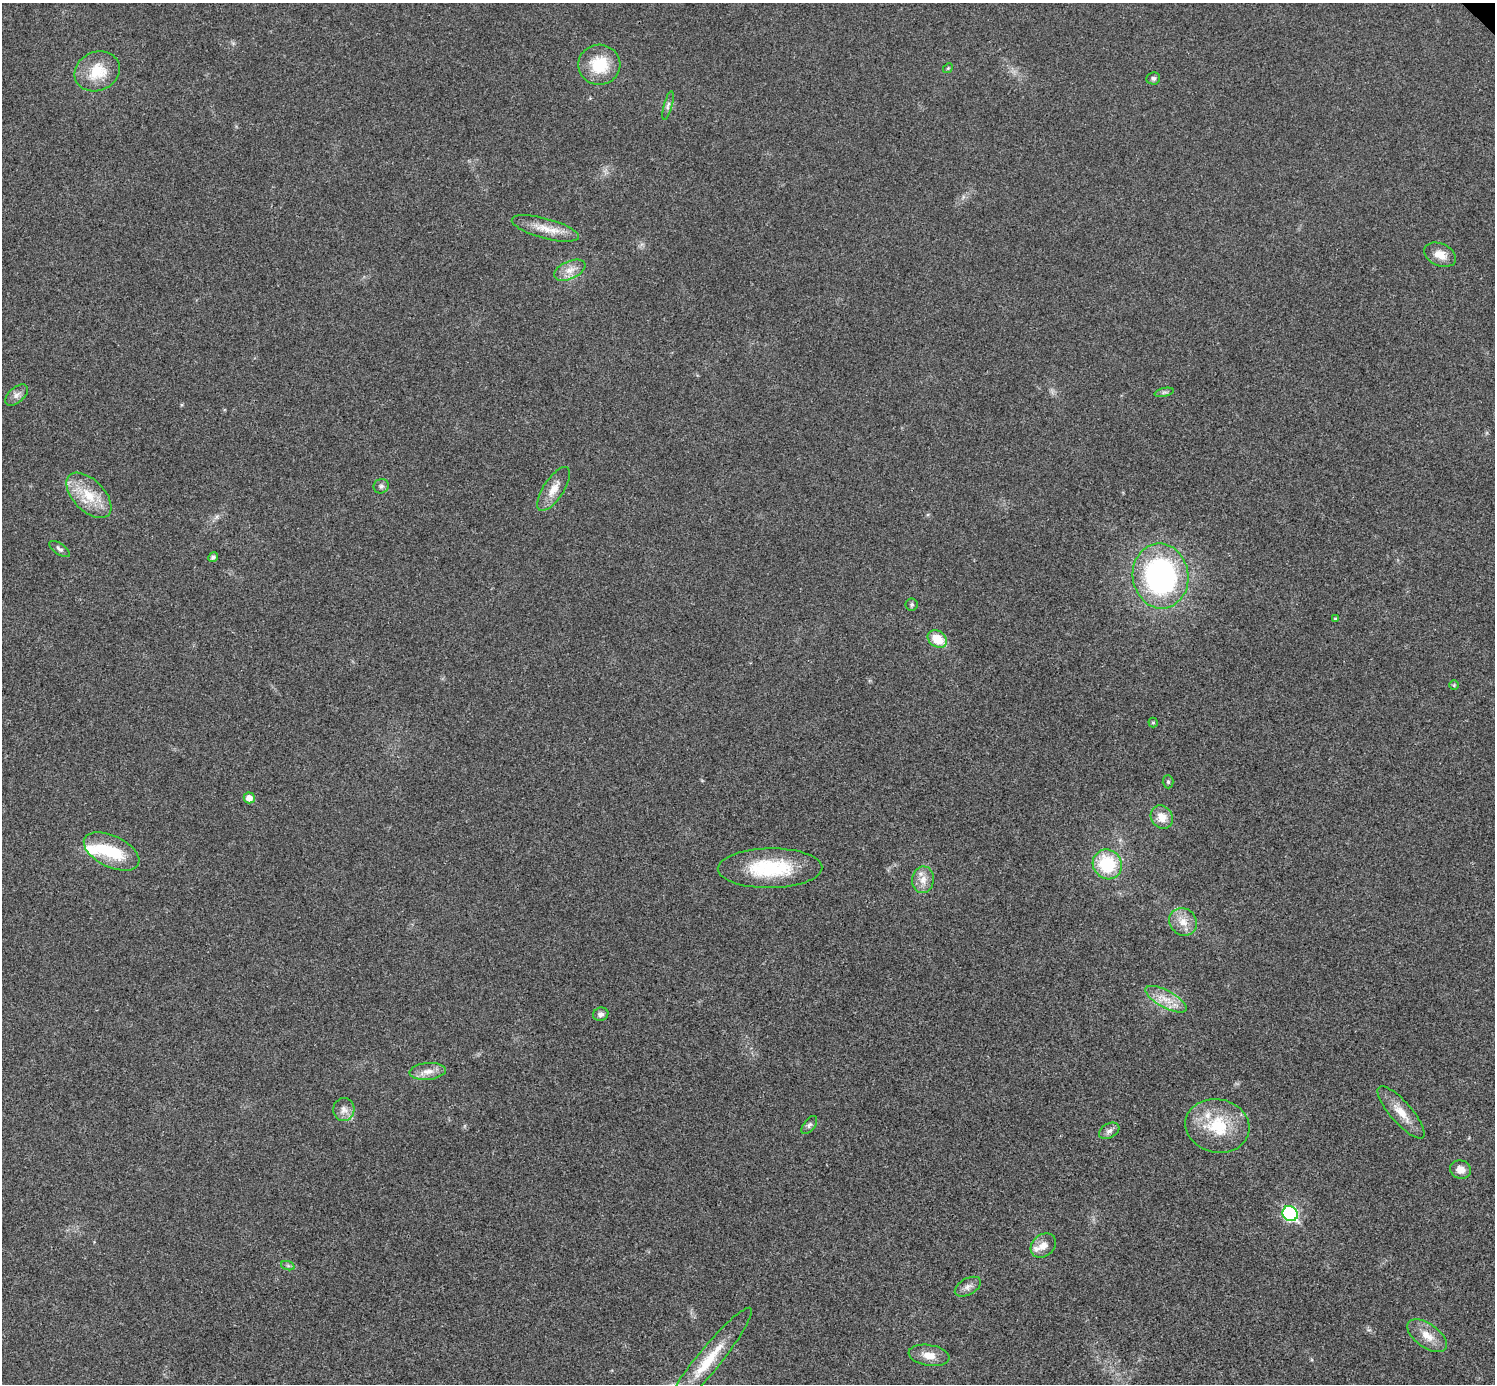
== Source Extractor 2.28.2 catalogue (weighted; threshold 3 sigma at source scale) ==
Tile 7 of 4 x 4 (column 3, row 2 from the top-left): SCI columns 2994-4486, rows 3063-4444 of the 5983 x 5983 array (HDU 1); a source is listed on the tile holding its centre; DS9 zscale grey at full resolution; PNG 1497 x 1386 px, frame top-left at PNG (2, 3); each listed source drawn as its Kron ellipse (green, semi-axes under 4 px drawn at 4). Shown black and unused: <1% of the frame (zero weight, under 3 of 4 exposures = <1% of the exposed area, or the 3 px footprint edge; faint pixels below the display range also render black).
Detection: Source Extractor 2.28.2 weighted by HDU 2 'WHT'; one run over the whole footprint, this tile lists its part. Background 0.0218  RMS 0.0056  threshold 0.0251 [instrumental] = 3 sigma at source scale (4.5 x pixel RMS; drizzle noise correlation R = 1.50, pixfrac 1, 0.05/0.05 arcsec/px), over >= 5 px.
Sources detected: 49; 2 inside a brighter object's white glare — neither listed nor drawn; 2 inside a brighter listed object's ellipse — not listed separately; the other 45 listed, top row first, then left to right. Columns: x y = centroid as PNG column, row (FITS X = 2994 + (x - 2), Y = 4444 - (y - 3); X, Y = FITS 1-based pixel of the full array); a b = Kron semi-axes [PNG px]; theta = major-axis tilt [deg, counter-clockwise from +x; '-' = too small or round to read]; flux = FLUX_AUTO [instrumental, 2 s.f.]
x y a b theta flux
599 65 21 20 - 19
948 68 5 4 - 0.65
97 71 23 19 23 18
1153 78 7 6 - 1.3
668 106 14 4 75 1.9
545 228 35 10 -15 10
1440 255 17 11 -23 6.1
570 270 17 9 24 5.5
1164 392 10 4 13 1.3
17 395 13 7 42 2.9
381 486 8 7 - 1.6
554 489 25 10 57 7.3
89 495 28 15 -45 17
59 549 12 5 -34 1.7
213 557 5 4 - 1.7
1160 576 33 27 -82 120
912 605 6 6 - 1.1
1335 619 4 4 - 0.55
937 639 10 8 -33 12
1454 685 5 5 - 0.72
1153 723 5 4 - 0.73
1168 782 6 5 - 0.92
249 798 5 5 - 4.7
1162 817 12 10 -54 6.7
112 851 30 15 -26 23
1107 864 15 14 - 26
770 868 52 20 1 37
923 880 13 11 82 5.5
1183 922 14 13 - 6.8
1166 999 23 8 -28 8.1
601 1014 8 6 18 2.2
428 1071 18 8 6 5.1
344 1110 11 10 - 3.8
1401 1112 33 10 -49 9.7
809 1125 10 5 52 1.5
1217 1126 32 26 -12 28
1109 1131 11 7 30 2.4
1461 1169 10 9 - 5.1
1290 1214 8 7 - 82
1043 1245 14 11 39 5.2
288 1266 7 4 -19 1
968 1287 14 8 29 3.1
1427 1336 23 11 -36 8.3
929 1355 20 10 -9 6.9
708 1360 67 11 51 23